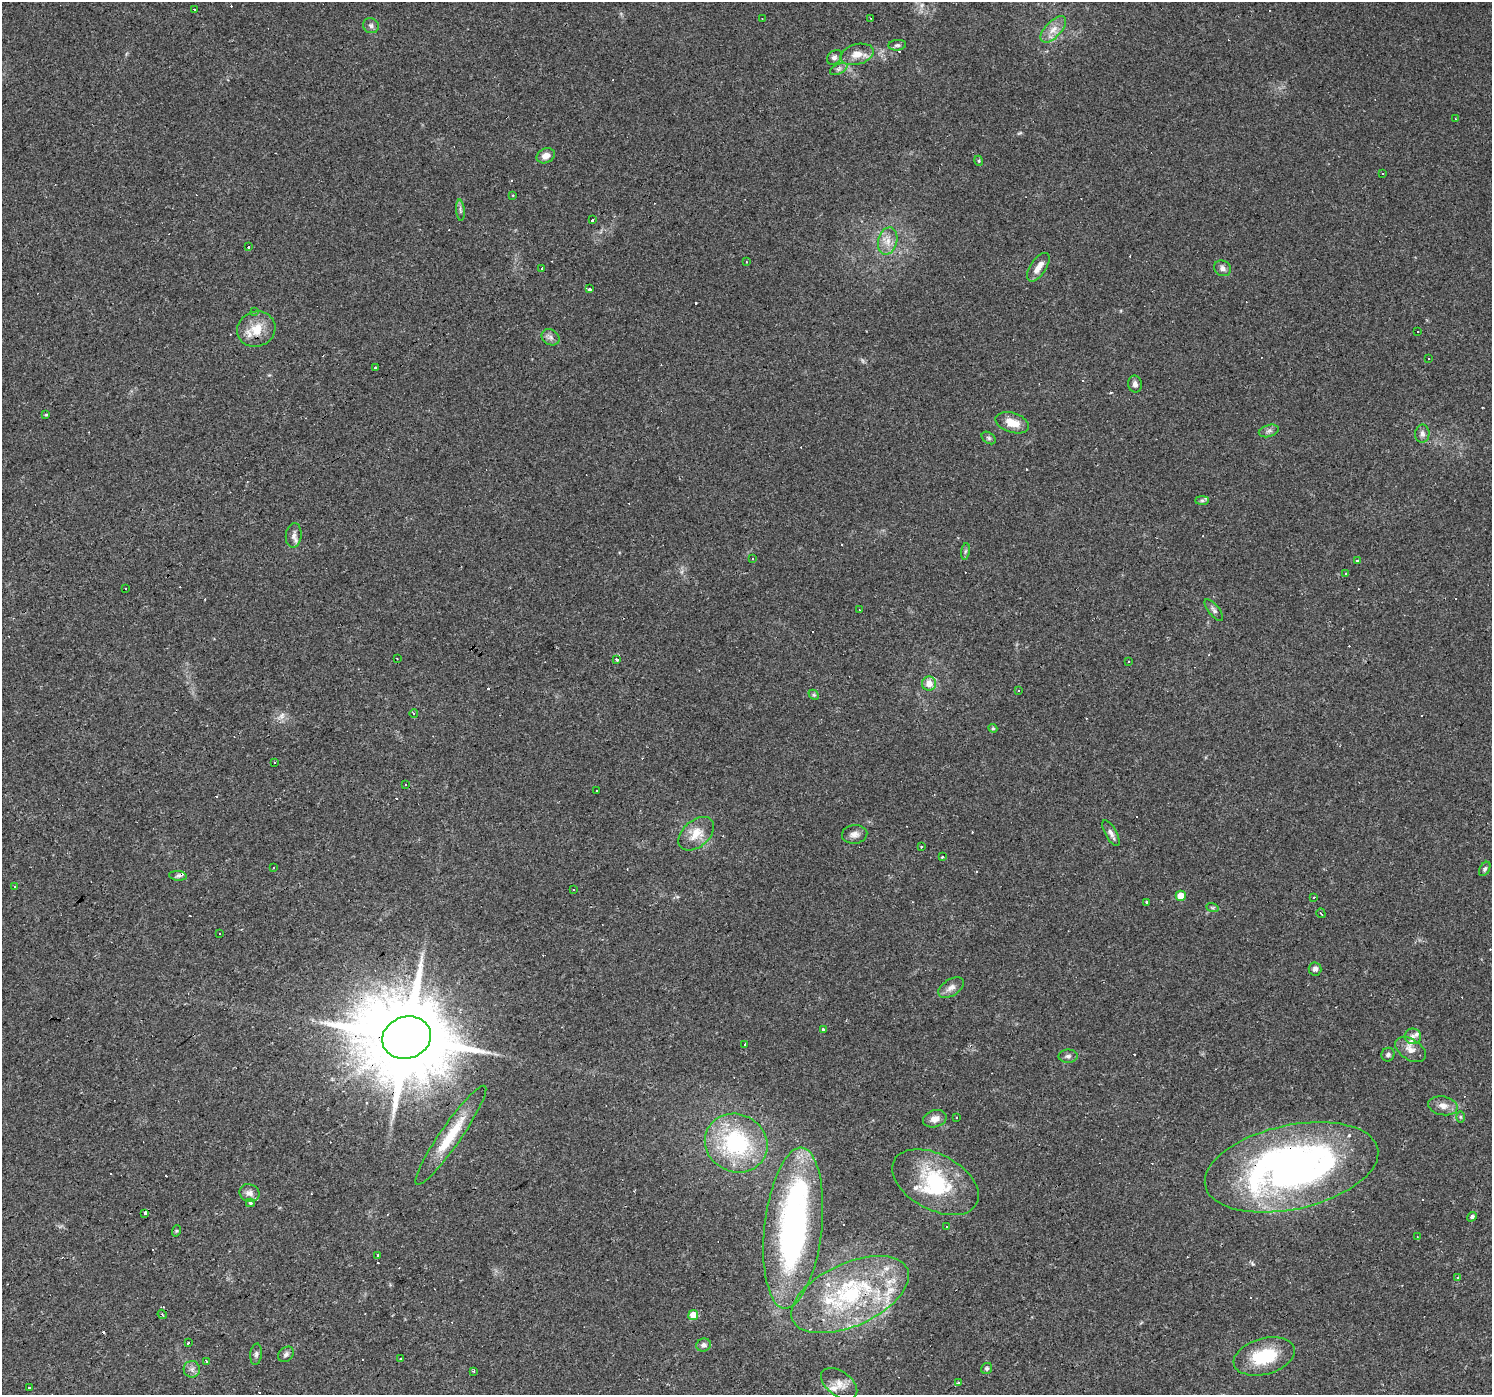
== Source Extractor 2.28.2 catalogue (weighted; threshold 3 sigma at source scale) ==
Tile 7 of 4 x 4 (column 3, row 2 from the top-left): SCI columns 2981-4470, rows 2980-4372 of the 5960 x 5894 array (HDU 1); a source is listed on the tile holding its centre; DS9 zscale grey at full resolution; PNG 1494 x 1397 px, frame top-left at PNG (2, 2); each listed source drawn as its Kron ellipse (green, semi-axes under 4 px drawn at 4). Shown black and unused: <1% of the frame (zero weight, under 2 of 3 exposures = <1% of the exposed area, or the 3 px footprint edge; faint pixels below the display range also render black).
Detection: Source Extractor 2.28.2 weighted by HDU 2 'WHT'; one run over the whole footprint, this tile lists its part. Background 0.0381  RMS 0.0046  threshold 0.0206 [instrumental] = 3 sigma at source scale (4.5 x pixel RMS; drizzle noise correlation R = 1.50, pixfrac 1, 0.0396/0.0396 arcsec/px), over >= 5 px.
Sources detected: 187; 1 inside a brighter object's white glare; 59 cosmic-ray / hot-pixel residue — neither listed nor drawn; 13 inside a brighter listed object's ellipse — not listed separately; the other 114 listed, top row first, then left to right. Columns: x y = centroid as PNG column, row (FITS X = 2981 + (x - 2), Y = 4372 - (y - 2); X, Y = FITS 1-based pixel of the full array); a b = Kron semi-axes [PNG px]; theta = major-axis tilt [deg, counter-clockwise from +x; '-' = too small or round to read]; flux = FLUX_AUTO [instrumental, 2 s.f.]
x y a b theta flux
194 10 3 3 - 1.6
762 18 3 2 - 0.29
870 18 3 2 - 0.32
371 26 8 7 - 1.5
1053 29 16 8 47 4.5
897 45 9 5 7 1.1
857 54 17 10 16 5.1
835 57 8 6 40 1.6
839 69 9 5 27 1.4
1455 119 2 2 - 0.32
546 156 9 7 25 3
979 161 5 3 - 0.52
1383 173 3 2 - 0.57
513 195 3 2 - 0.51
460 210 10 4 -85 1.1
592 220 3 3 - 1.7
888 241 14 9 75 4.6
248 247 3 2 - 0.63
746 262 3 2 - 0.57
1038 267 16 7 56 4.2
542 268 3 3 - 1.8
1223 268 9 7 -31 1.8
589 289 3 3 - 4.5
255 311 4 3 - 0.81
256 329 19 17 23 9.4
1418 331 3 2 - 0.56
550 337 9 7 -33 1.8
1429 358 3 2 - 0.59
376 368 3 3 - 3.1
1135 384 8 7 - 1.9
46 415 3 3 - 0.43
1012 423 17 10 -17 6.5
1269 431 10 6 16 1.5
1422 434 9 7 84 2.1
989 438 8 5 -36 0.96
1202 500 7 4 0 0.88
294 535 12 8 84 2.3
965 551 8 4 81 0.89
753 558 3 3 - 0.73
1357 561 3 3 - 1.3
1346 573 3 2 - 0.87
125 588 2 2 - 0.44
859 610 2 2 - 0.29
1214 610 13 5 -51 1.4
397 658 2 2 - 0.29
617 660 3 3 - 0.83
1128 661 2 2 - 0.35
929 684 7 7 - 5
1018 690 3 3 - 0.49
814 695 6 4 -43 0.62
414 714 4 3 - 0.52
993 728 5 4 - 0.63
275 762 3 2 - 0.62
405 784 2 2 - 0.44
597 791 3 2 - 0.55
1111 833 14 5 -60 2
696 834 20 13 41 8.3
855 834 13 9 5 2.7
921 846 3 2 - 0.66
942 856 3 3 - 1.2
273 868 3 2 - 0.77
1485 869 8 5 61 0.99
178 876 9 4 -6 1.1
14 886 3 2 - 0.39
573 889 3 2 - 0.51
1181 896 5 5 - 5.8
1314 897 3 2 - 0.34
1147 903 3 3 - 4.7
1212 907 6 4 -19 0.63
1321 913 5 2 - 0.55
219 933 3 2 - 0.71
1315 969 6 6 - 1.7
951 988 14 8 32 3.1
823 1029 3 2 - 0.81
1413 1036 8 8 - 2
407 1038 25 21 18 8100
745 1044 3 3 - 1.5
1410 1049 17 10 -33 4.1
1388 1055 7 6 - 1.2
1068 1056 9 6 1 1.5
1443 1106 15 9 -10 3.7
1460 1117 6 4 -89 0.58
957 1118 3 2 - 0.57
935 1119 12 8 15 3.3
451 1135 60 10 55 18
736 1143 32 29 -27 50
1291 1167 88 42 12 240
935 1182 47 27 -28 34
249 1193 10 8 -21 2.5
250 1203 4 3 - 0.76
145 1213 3 3 - 1.7
1472 1217 5 4 - 1.6
947 1226 3 2 - 0.31
793 1228 81 28 84 140
176 1231 6 3 71 0.51
1417 1236 3 3 - 0.39
377 1255 3 2 - 0.35
1457 1277 3 3 - 0.66
850 1295 63 31 24 64
162 1314 5 2 - 0.54
693 1315 5 5 - 8.8
188 1343 3 2 - 3.6
703 1345 7 6 - 1.7
256 1354 11 5 84 1.3
286 1354 9 6 43 1.5
1264 1356 31 18 16 22
400 1359 3 3 - 0.9
207 1361 4 3 - 1.9
987 1368 6 5 - 0.82
192 1369 8 8 - 1.9
474 1371 3 2 - 0.5
959 1382 3 3 - 0.94
839 1384 20 12 -36 5.3
29 1388 3 3 - 3
Overlapping masked pixels (flux is a lower limit): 3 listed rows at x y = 407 1038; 1291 1167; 850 1295